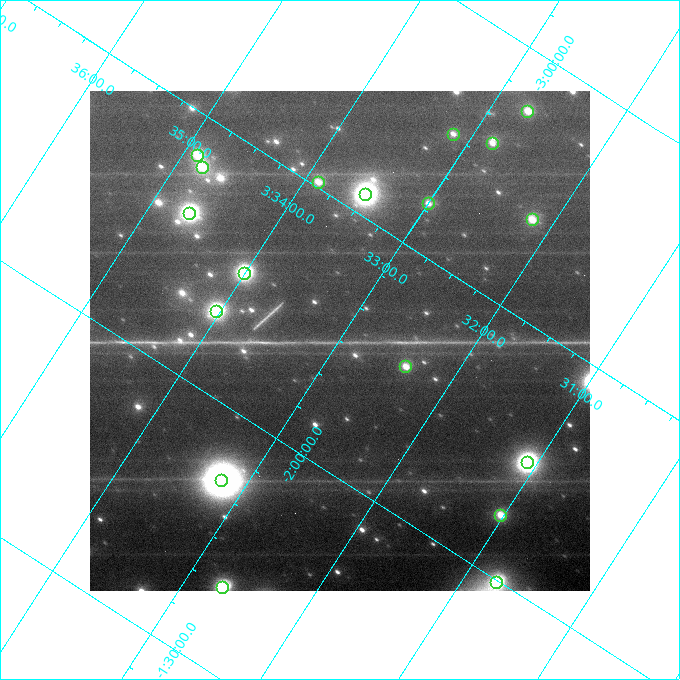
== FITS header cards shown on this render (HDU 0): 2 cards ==
NAXIS1  =                  500
NAXIS2  =                  500

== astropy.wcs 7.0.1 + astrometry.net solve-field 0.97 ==
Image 500 x 500 px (HDU 0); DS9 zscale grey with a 90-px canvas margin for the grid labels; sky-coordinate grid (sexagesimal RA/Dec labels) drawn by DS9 from the SOLVED WCS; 18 Tycho-2 reference stars matched to detected sources circled (green)
Header WCS: none
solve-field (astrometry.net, Tycho-2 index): SOLVED blind (the file carries no WCS)
Solved WCS: RA---TAN-SIP/DEC--TAN-SIP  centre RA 03:33:00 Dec -02:15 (53.25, -2.25 deg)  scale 7.73 arcsec/px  FOV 64.4' x 64.4'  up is +147 deg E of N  parity flipped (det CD > 0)
(file carries no celestial WCS; the grid is the blind solution)
Tycho-2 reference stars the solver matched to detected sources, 18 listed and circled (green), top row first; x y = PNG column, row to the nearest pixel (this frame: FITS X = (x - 90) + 1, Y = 500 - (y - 91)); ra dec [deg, ICRS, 3 dp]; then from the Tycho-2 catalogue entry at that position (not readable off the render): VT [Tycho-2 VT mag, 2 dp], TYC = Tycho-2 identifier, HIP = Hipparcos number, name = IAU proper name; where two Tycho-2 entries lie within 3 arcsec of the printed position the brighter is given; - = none
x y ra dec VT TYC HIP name
527 111 53.178 -2.883 10.66 4719-154-1 - -
453 134 53.286 -2.755 11.48 4719-49-1 - -
492 143 53.205 -2.783 11.27 4719-195-1 - -
197 155 53.723 -2.419 10.32 4716-781-1 - -
202 167 53.701 -2.403 10.80 4716-1121-1 - -
318 182 53.474 -2.511 10.49 4719-186-1 - -
365 194 53.374 -2.543 8.79 4719-67-1 16582 -
428 203 53.250 -2.601 11.51 4719-96-1 - -
189 213 53.670 -2.305 9.21 4716-883-1 - -
532 219 53.044 -2.692 10.57 4719-16-1 - -
244 273 53.501 -2.261 9.05 4716-629-1 - -
216 311 53.508 -2.159 9.37 4716-1249-1 - -
405 366 53.100 -2.280 10.65 4716-875-1 - -
527 462 52.770 -2.247 8.87 4716-863-1 16390 -
221 480 53.301 -1.861 7.54 4716-687-1 16558 -
500 515 52.756 -2.122 10.59 4716-231-1 - -
496 582 52.685 -1.996 9.33 4716-174-1 - -
222 587 53.174 -1.668 9.03 4716-102-1 16519 -